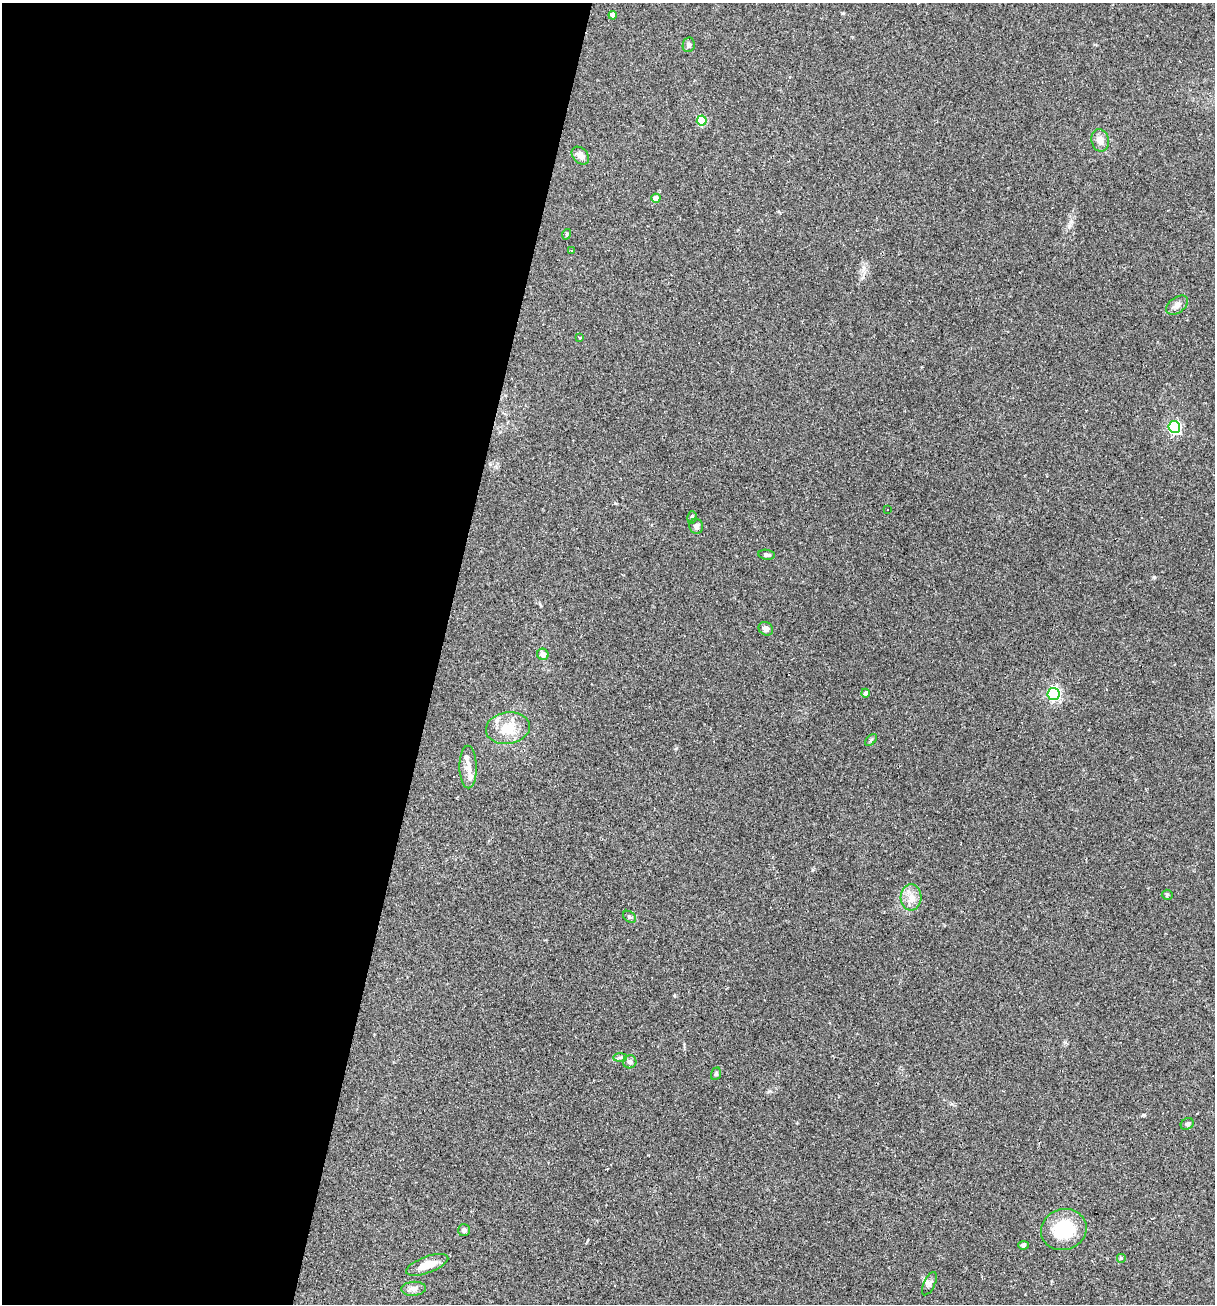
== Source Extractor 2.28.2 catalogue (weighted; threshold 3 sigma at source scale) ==
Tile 5 of 4 x 4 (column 1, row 2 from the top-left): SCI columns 251-1463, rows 2605-3906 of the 5227 x 5208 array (HDU 1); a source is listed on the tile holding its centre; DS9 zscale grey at full resolution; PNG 1217 x 1306 px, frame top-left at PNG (2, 3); each listed source drawn as its Kron ellipse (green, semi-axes under 4 px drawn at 4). Shown black and unused: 36% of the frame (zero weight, under 2 of 3 exposures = <1% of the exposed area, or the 3 px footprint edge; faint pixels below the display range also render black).
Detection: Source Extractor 2.28.2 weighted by HDU 2 'WHT'; one run over the whole footprint, this tile lists its part. Background 0.0665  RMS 0.0055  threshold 0.0247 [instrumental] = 3 sigma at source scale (4.5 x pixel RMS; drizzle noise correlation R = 1.50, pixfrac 1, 0.05/0.05 arcsec/px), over >= 5 px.
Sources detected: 44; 6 cosmic-ray / hot-pixel residue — neither listed nor drawn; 2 inside a brighter listed object's ellipse — not listed separately; the other 36 listed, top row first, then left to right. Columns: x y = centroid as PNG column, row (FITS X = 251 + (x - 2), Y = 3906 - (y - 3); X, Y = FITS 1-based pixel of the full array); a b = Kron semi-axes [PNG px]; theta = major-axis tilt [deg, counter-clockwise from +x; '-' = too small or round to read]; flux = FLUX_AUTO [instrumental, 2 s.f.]
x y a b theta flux
613 15 4 4 - 3.7
689 45 7 6 - 1.5
702 121 5 5 - 25
1100 140 11 8 -78 3.9
580 156 10 7 -45 3.5
656 198 4 4 - 4.6
567 234 5 3 - 0.54
572 251 2 2 - 0.5
1177 305 12 7 37 2.8
580 338 3 3 - 0.67
1174 427 6 6 - 82
888 510 2 2 - 0.47
692 517 6 5 - 0.93
696 526 7 6 - 2.1
767 555 8 5 -8 1.4
766 629 8 6 -36 2.7
543 654 6 5 - 3.1
865 693 4 4 - 1.3
1054 694 6 6 - 93
508 728 22 16 8 12
871 740 7 4 46 0.88
468 767 21 8 -89 4.5
1167 895 5 5 - 0.73
911 897 13 10 85 5.2
629 917 7 5 -40 1.1
620 1057 7 4 1 1
630 1062 7 6 - 1.8
716 1074 6 4 68 0.88
1187 1124 7 5 31 1.3
464 1230 6 6 - 1.4
1064 1230 23 20 19 27
1023 1245 5 4 - 1.1
1121 1258 5 5 - 0.71
427 1265 22 8 20 8.5
929 1284 12 5 64 1.9
414 1289 12 7 5 2.6
Unlisted compact peaks at least as high as the median listed source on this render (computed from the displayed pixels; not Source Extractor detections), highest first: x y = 1154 577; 1144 1115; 843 13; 769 1091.